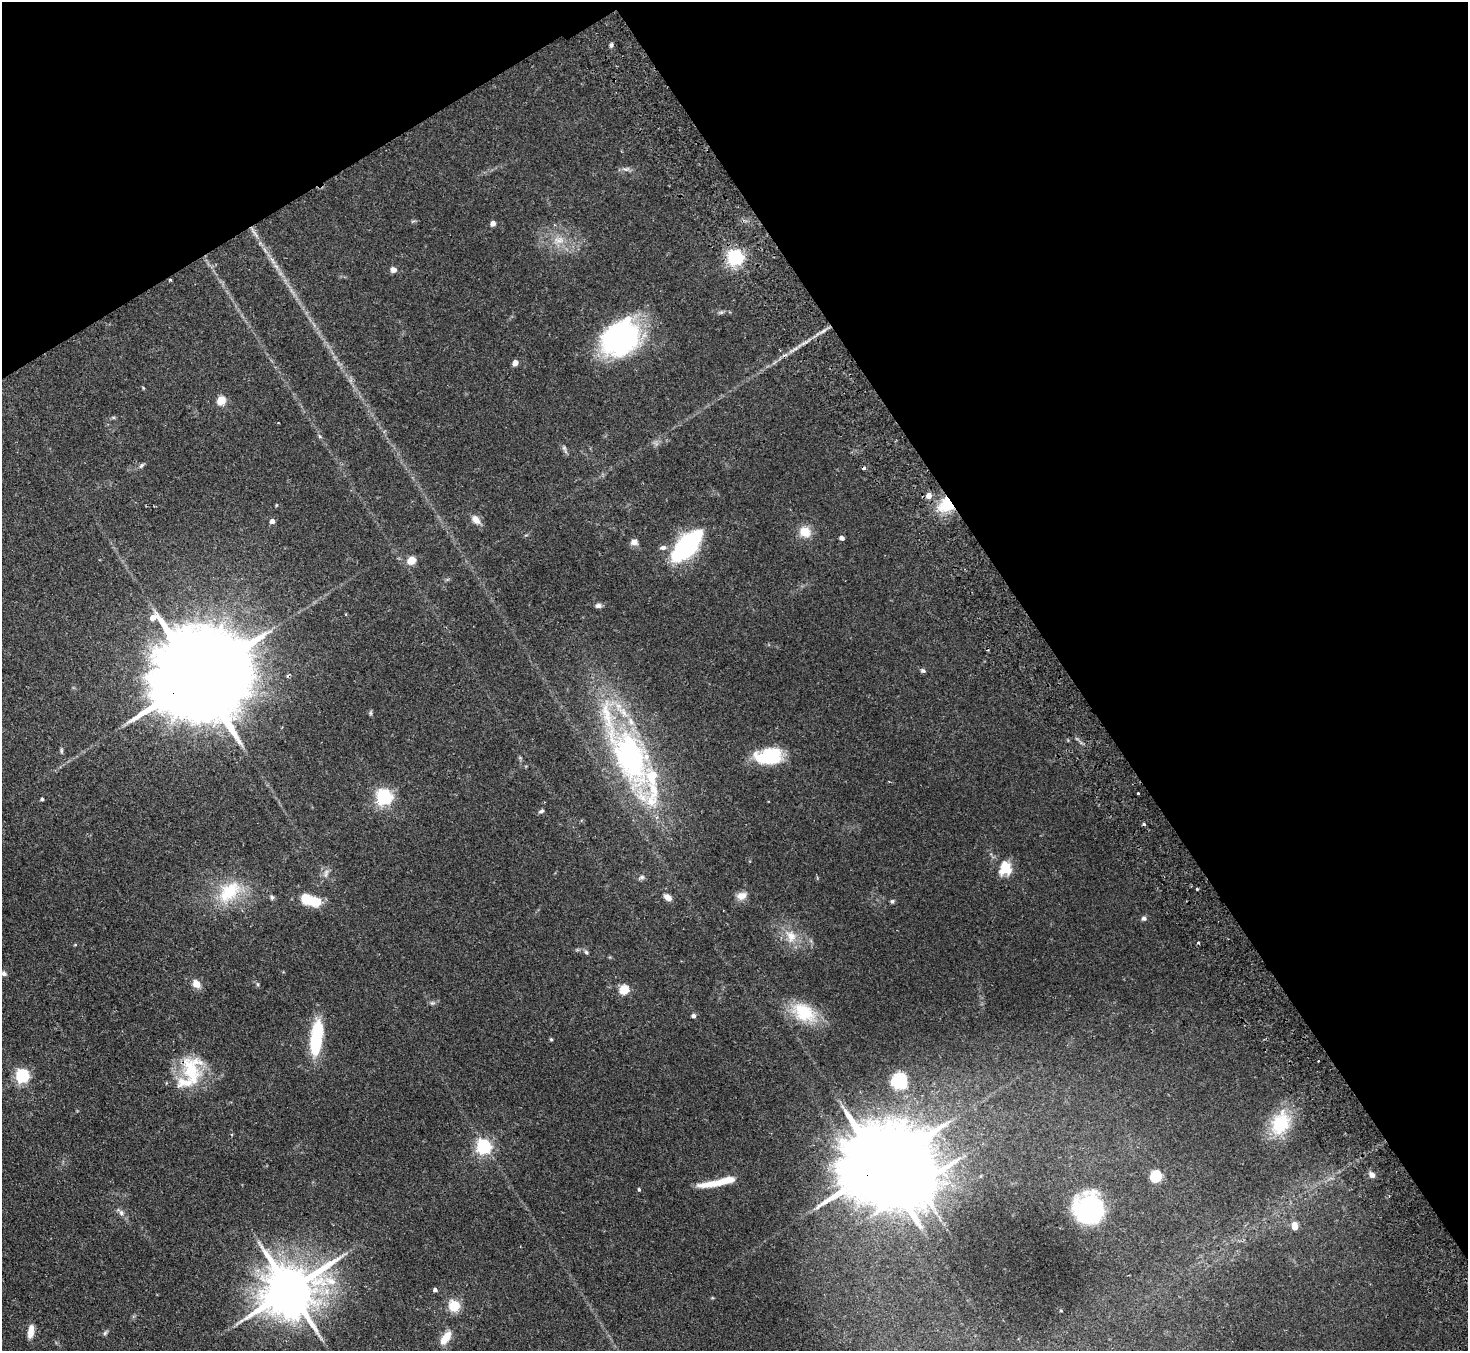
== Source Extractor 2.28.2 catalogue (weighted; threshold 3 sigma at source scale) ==
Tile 3 of 4 x 4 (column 3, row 1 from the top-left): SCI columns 2980-4445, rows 4380-5728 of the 5961 x 5922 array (HDU 1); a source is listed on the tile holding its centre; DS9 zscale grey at full resolution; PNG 1470 x 1353 px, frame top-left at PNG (2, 2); no overlay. Shown black and unused: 33% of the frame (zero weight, under 2 of 3 exposures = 3% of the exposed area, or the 3 px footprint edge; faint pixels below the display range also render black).
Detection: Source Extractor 2.28.2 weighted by HDU 2 'WHT'; one run over the whole footprint, this tile lists its part. Background 0.0752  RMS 0.0056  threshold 0.0251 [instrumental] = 3 sigma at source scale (4.5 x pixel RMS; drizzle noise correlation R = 1.50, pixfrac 1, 0.05/0.05 arcsec/px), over >= 5 px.
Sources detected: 89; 3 inside a brighter object's white glare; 3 cosmic-ray / hot-pixel residue — not listed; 3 inside a brighter listed object's ellipse — not listed separately; the other 80 listed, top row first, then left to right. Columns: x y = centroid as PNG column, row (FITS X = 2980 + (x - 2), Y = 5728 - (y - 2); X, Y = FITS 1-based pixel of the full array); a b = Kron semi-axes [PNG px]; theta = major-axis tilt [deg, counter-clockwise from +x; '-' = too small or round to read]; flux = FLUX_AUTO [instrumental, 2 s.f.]
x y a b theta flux
611 45 6 4 81 1.1
626 169 11 5 11 1.8
493 224 4 4 - 4.1
254 233 14 2 -54 1.8
559 240 15 9 -5 5.6
735 257 6 6 - 190
393 270 7 6 - 2.2
170 280 3 3 - 0.77
721 312 7 4 19 0.96
620 338 39 32 38 110
515 363 5 4 - 5.8
221 400 5 5 - 22
320 436 5 5 - 0.85
564 448 7 5 -45 1.1
141 465 9 4 45 1.2
929 495 5 5 - 5.5
946 504 18 15 56 20
476 520 13 9 -51 3.8
272 521 4 4 - 2.9
805 532 13 12 - 8.3
842 538 5 4 - 2.1
634 542 9 7 -12 2.7
687 546 33 14 47 83
663 548 8 6 10 1.9
412 560 5 5 - 19
598 606 8 6 11 1.7
923 671 7 5 -23 1.1
197 678 44 21 31 17000
371 713 7 4 -90 0.82
61 751 8 4 -90 0.88
630 756 92 33 -63 150
769 756 30 17 6 28
1138 793 3 3 - 1.2
384 797 6 6 - 180
42 799 4 3 - 0.84
541 811 7 4 24 1.1
1005 868 18 13 82 11
326 873 12 6 72 2.2
642 877 8 6 15 1.3
1197 889 3 3 - 0.62
229 892 38 23 41 26
742 896 12 9 19 4.3
272 897 7 5 79 1
668 897 9 6 -36 3.5
309 900 23 10 -21 18
892 901 6 5 - 0.88
1144 918 7 6 - 1.4
791 936 19 14 -70 8.8
75 945 5 3 - 0.48
586 952 6 5 - 0.94
3 974 8 6 -10 1.7
196 984 8 7 - 5.2
257 984 6 3 -71 0.72
624 990 5 5 - 27
432 1003 7 5 10 1.1
804 1012 32 21 -32 22
693 1016 4 4 - 2
316 1039 36 12 83 34
551 1039 4 4 - 0.62
1318 1061 2 2 - 0.53
191 1070 39 25 -71 29
22 1076 6 6 - 100
900 1081 14 14 - 19
1280 1123 32 22 66 24
484 1147 6 6 - 140
882 1165 32 17 31 10000
1372 1175 8 7 - 2.3
1156 1176 6 5 - 57
712 1183 37 8 9 11
639 1189 4 3 - 0.69
1088 1208 23 23 - 81
121 1213 8 7 - 1.9
1295 1226 6 5 - 8.9
290 1290 17 13 30 3300
435 1290 4 4 - 1.7
454 1306 11 10 - 11
1061 1311 4 2 - 0.35
31 1331 15 6 82 5.6
105 1333 7 5 46 1
446 1338 18 8 55 8
Overlapping masked pixels (flux is a lower limit): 4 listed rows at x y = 170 280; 946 504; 197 678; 882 1165
Isophote crosses this tile's border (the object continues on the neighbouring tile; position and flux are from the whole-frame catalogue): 1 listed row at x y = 3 974